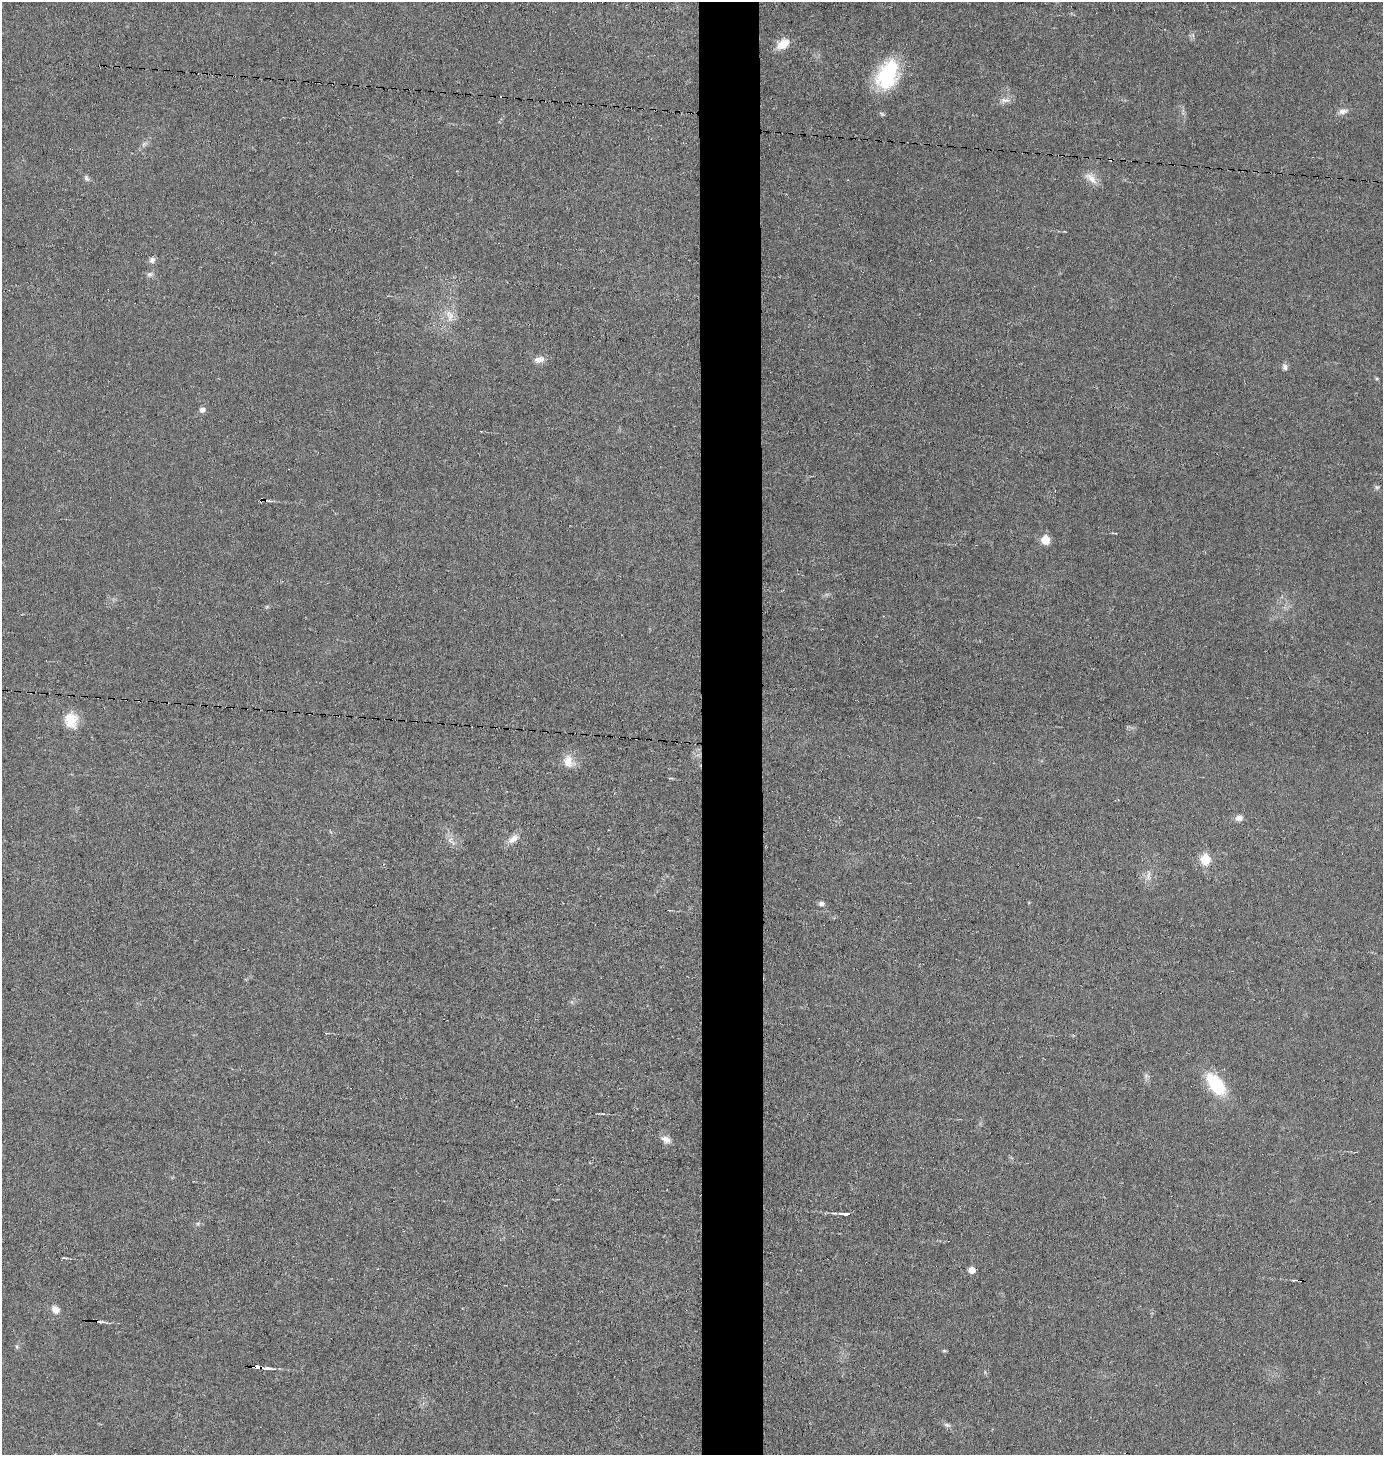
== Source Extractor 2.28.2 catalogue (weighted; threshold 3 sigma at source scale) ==
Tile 5 of 3 x 3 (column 2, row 2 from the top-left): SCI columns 1479-2859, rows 1454-2906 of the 4383 x 4359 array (HDU 1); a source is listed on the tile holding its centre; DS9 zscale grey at full resolution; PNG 1385 x 1457 px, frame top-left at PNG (2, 2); no overlay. Shown black and unused: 4% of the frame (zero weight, under 3 of 6 exposures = <1% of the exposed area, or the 3 px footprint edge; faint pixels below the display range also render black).
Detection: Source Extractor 2.28.2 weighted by HDU 2 'WHT'; one run over the whole footprint, this tile lists its part. Background 0.0233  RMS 0.004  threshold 0.0163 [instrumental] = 3 sigma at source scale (4.09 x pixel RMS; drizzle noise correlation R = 1.36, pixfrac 0.8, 0.05/0.05 arcsec/px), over >= 5 px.
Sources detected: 34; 2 cosmic-ray / hot-pixel residue — not listed; the other 32 listed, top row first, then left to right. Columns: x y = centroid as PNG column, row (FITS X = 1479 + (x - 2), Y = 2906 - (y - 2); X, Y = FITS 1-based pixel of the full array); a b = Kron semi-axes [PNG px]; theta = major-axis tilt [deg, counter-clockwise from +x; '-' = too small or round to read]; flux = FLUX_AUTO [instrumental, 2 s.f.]
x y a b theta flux
783 44 15 9 31 5.7
888 74 34 22 66 27
1005 100 15 7 -1 2.1
1343 111 12 7 12 1.9
144 144 8 5 45 1
86 178 9 5 -60 0.96
1091 178 21 9 -44 3.3
152 260 8 7 - 1.4
150 274 8 7 - 1.1
450 315 18 11 -71 4.3
539 359 14 8 11 2.5
1285 367 8 7 - 1.3
202 409 6 5 - 1.7
1377 487 7 5 -42 0.71
1045 540 6 6 - 8.9
71 720 20 16 -81 6.8
568 761 18 14 -66 4.6
1239 818 10 8 4 1.8
513 839 17 9 38 2.9
451 841 18 7 -51 2.4
1205 859 8 7 - 9.6
821 903 6 5 - 1.5
1146 1076 7 6 - 0.94
1216 1084 24 12 -53 20
666 1140 12 8 -28 2.4
846 1214 11 3 -3 2.3
972 1270 5 5 - 3.8
1295 1280 10 2 0 0.6
55 1309 10 8 -45 2.6
98 1321 9 4 -17 1.1
258 1367 9 3 -5 20
947 1425 10 5 -15 1
Overlapping masked pixels (flux is a lower limit): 2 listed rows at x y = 98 1321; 258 1367